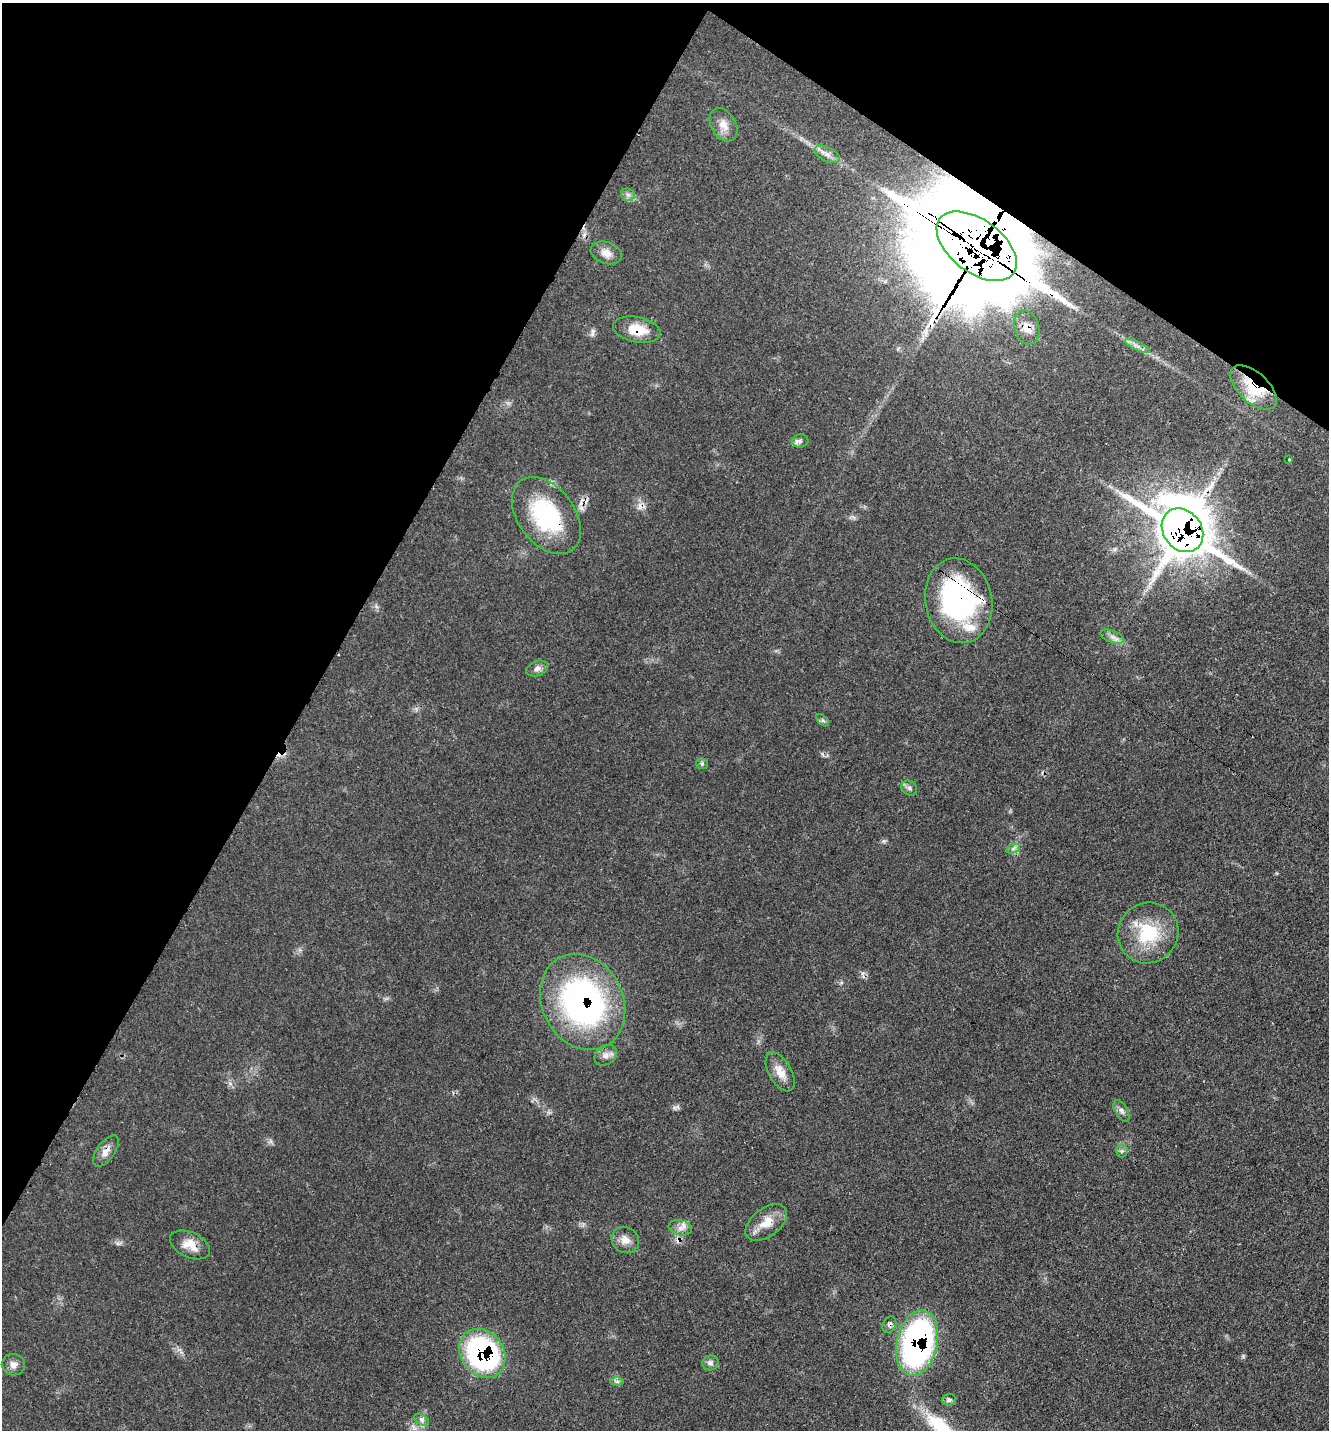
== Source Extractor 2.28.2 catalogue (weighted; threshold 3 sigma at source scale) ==
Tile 2 of 4 x 4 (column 2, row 1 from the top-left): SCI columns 1563-2889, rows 4385-5812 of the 5919 x 5911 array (HDU 1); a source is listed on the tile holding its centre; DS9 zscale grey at full resolution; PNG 1331 x 1432 px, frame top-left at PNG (2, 3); each listed source drawn as its Kron ellipse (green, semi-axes under 4 px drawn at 4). Shown black and unused: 30% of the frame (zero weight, under 3 of 4 exposures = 9% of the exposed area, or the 3 px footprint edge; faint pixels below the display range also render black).
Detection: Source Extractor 2.28.2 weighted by HDU 2 'WHT'; one run over the whole footprint, this tile lists its part. Background 0.0616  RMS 0.0036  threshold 0.0161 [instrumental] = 3 sigma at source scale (4.5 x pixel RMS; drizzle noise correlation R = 1.50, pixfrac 1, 0.05/0.05 arcsec/px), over >= 5 px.
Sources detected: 46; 3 cosmic-ray / hot-pixel residue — neither listed nor drawn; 4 inside a brighter listed object's ellipse — not listed separately; the other 39 listed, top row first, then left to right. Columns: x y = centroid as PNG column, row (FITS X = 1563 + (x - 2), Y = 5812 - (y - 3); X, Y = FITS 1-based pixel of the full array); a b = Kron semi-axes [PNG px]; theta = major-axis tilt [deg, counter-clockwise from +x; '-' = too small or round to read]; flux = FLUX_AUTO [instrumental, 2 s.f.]
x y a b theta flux
724 125 18 12 -59 4
827 154 14 7 -26 2.3
628 195 7 6 - 1.2
977 246 46 26 -37 11000
606 253 16 10 -18 3.2
1027 328 17 12 -73 4.6
637 330 24 12 -11 8
1137 346 14 4 -25 1.6
1253 387 28 15 -42 16
800 441 8 6 3 1.2
1289 460 3 2 - 0.51
546 515 43 28 -53 35
1182 530 23 19 -52 1600
959 601 43 33 -78 63
1112 637 12 6 -21 1.8
537 668 11 7 19 1.7
823 720 7 4 -44 0.73
702 764 6 5 - 0.65
909 788 8 7 - 1.2
1013 849 7 4 20 0.93
1148 933 31 30 - 20
583 1002 50 40 -62 100
606 1055 12 9 35 2.2
780 1072 21 11 -60 4.9
1121 1111 12 6 -60 1.4
106 1151 18 8 54 2.9
1122 1151 6 6 - 0.77
766 1223 24 14 37 6.4
680 1228 12 7 -12 2.1
625 1240 14 12 -32 3.4
190 1245 21 12 -25 5.4
889 1325 8 6 65 1
917 1343 33 20 77 110
482 1353 26 21 -53 75
711 1363 8 7 - 1.3
13 1365 11 10 - 2.2
617 1381 7 4 0 0.78
949 1400 7 6 - 0.85
422 1420 8 5 -31 1
Overlapping masked pixels (flux is a lower limit): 13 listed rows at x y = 977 246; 1027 328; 637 330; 1253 387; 546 515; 1182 530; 959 601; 583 1002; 106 1151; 190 1245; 889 1325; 917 1343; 482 1353